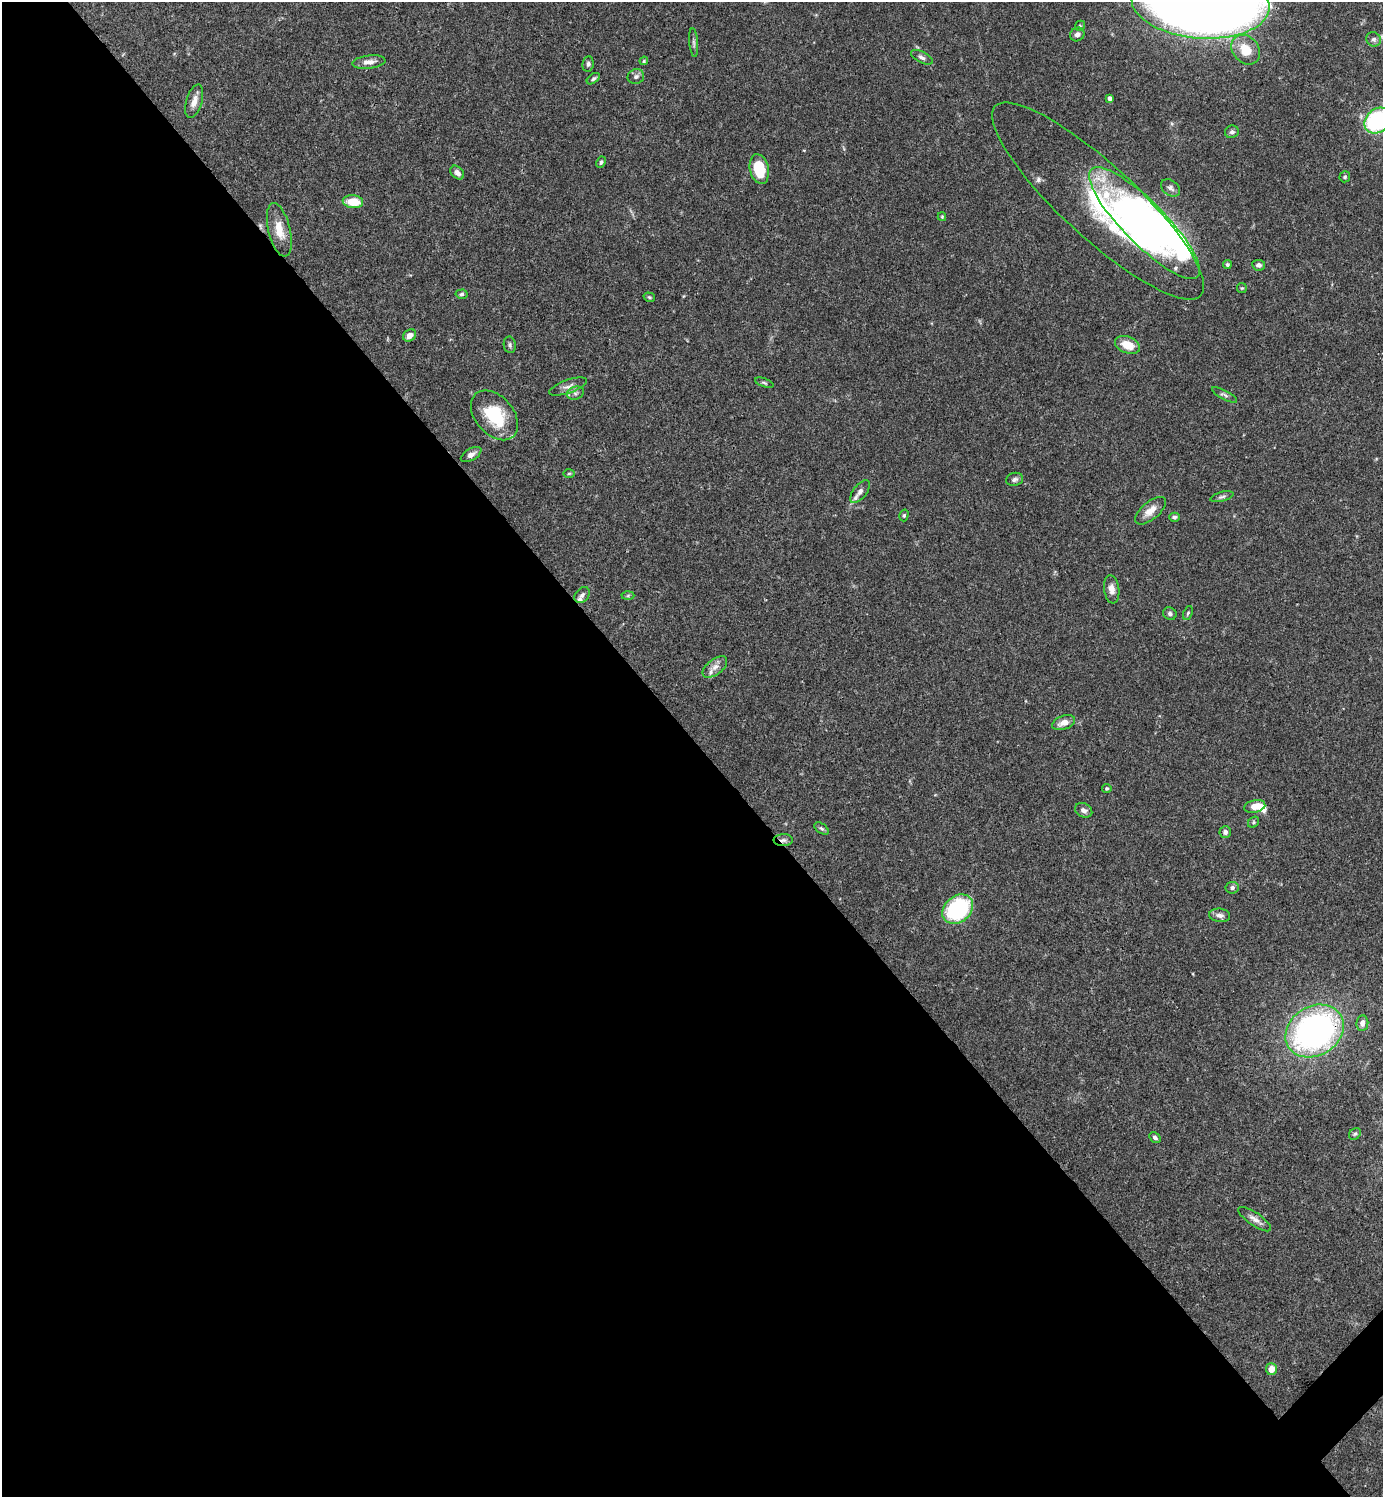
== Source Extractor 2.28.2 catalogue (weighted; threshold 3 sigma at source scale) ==
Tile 9 of 4 x 4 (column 1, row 3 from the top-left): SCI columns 300-1680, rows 1496-2990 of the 5982 x 5983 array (HDU 1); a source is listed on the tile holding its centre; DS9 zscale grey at full resolution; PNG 1385 x 1499 px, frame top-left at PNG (2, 2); each listed source drawn as its Kron ellipse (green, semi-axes under 4 px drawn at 4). Shown black and unused: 51% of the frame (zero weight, under 3 of 4 exposures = <1% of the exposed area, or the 3 px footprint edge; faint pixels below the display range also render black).
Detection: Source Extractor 2.28.2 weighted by HDU 2 'WHT'; one run over the whole footprint, this tile lists its part. Background 0.0643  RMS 0.0032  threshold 0.0143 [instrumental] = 3 sigma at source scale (4.5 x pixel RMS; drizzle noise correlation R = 1.50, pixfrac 1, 0.05/0.05 arcsec/px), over >= 5 px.
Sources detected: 81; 4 inside a brighter object's white glare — neither listed nor drawn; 7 inside a brighter listed object's ellipse — not listed separately; the other 70 listed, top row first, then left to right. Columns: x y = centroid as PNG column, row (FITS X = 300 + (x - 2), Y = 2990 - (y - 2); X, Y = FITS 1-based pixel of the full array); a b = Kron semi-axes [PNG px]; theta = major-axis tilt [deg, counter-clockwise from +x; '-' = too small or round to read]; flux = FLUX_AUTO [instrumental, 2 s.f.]
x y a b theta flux
1200 3 69 35 -4 820
1080 26 5 4 - 0.44
1077 34 7 6 - 1.2
1374 39 7 7 - 1
694 43 14 4 -85 0.82
1246 50 16 13 -49 6.8
922 57 12 5 -27 1
644 61 4 3 - 0.35
369 62 16 6 7 2.2
588 64 8 5 81 0.78
636 77 8 7 - 1.1
593 79 7 4 36 0.63
1109 98 4 4 - 1.3
194 101 17 8 73 2.6
1378 120 14 11 42 41
1232 132 7 6 - 0.91
601 162 6 4 62 0.64
759 169 15 9 -77 10
457 172 8 5 -44 1.5
1345 177 5 5 - 0.56
1171 188 10 7 -36 1.2
1098 201 140 37 -43 59
353 202 10 6 -6 7.3
942 217 4 4 - 0.32
1144 223 76 21 -45 87
279 230 27 11 -76 5.4
1227 265 4 4 - 0.57
1259 265 6 5 - 1
1242 288 5 5 - 0.37
462 294 6 4 4 0.62
649 297 6 4 -17 0.46
409 335 7 5 35 2.2
510 345 8 6 -80 0.75
1127 345 13 8 -23 5.1
764 383 10 4 -20 0.52
568 387 20 6 20 1.9
575 393 8 6 16 1
1224 395 14 4 -28 0.87
494 415 28 19 -49 15
471 454 11 6 30 1.6
569 474 6 4 2 0.39
1015 479 8 6 13 1
860 492 13 6 52 1.4
1222 497 12 4 14 0.77
1150 511 18 9 40 3.4
904 515 6 4 74 0.45
1174 517 5 4 - 0.62
1112 589 14 7 -82 2.2
582 595 9 6 49 1
628 596 6 4 2 0.45
1170 613 7 6 - 0.8
1188 613 7 4 68 0.53
715 667 14 7 38 2.1
1064 723 12 7 19 2.8
1107 788 5 4 - 0.42
1255 806 10 6 12 3.8
1084 810 9 6 -26 1.3
1253 822 6 5 - 0.45
821 828 8 5 -36 0.64
1225 832 5 5 - 1
783 840 9 6 0 1.1
1232 888 6 6 - 0.84
958 909 17 13 39 29
1220 915 10 6 -8 1.5
1362 1023 8 6 83 1.6
1315 1031 31 24 33 130
1355 1134 6 5 - 0.56
1155 1138 6 4 -28 0.8
1255 1219 19 6 -34 2
1271 1369 6 5 - 3.4
Overlapping masked pixels (flux is a lower limit): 3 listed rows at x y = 279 230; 783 840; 1315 1031
Isophote crosses this tile's border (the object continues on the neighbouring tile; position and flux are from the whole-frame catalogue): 2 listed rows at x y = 1200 3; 1378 120